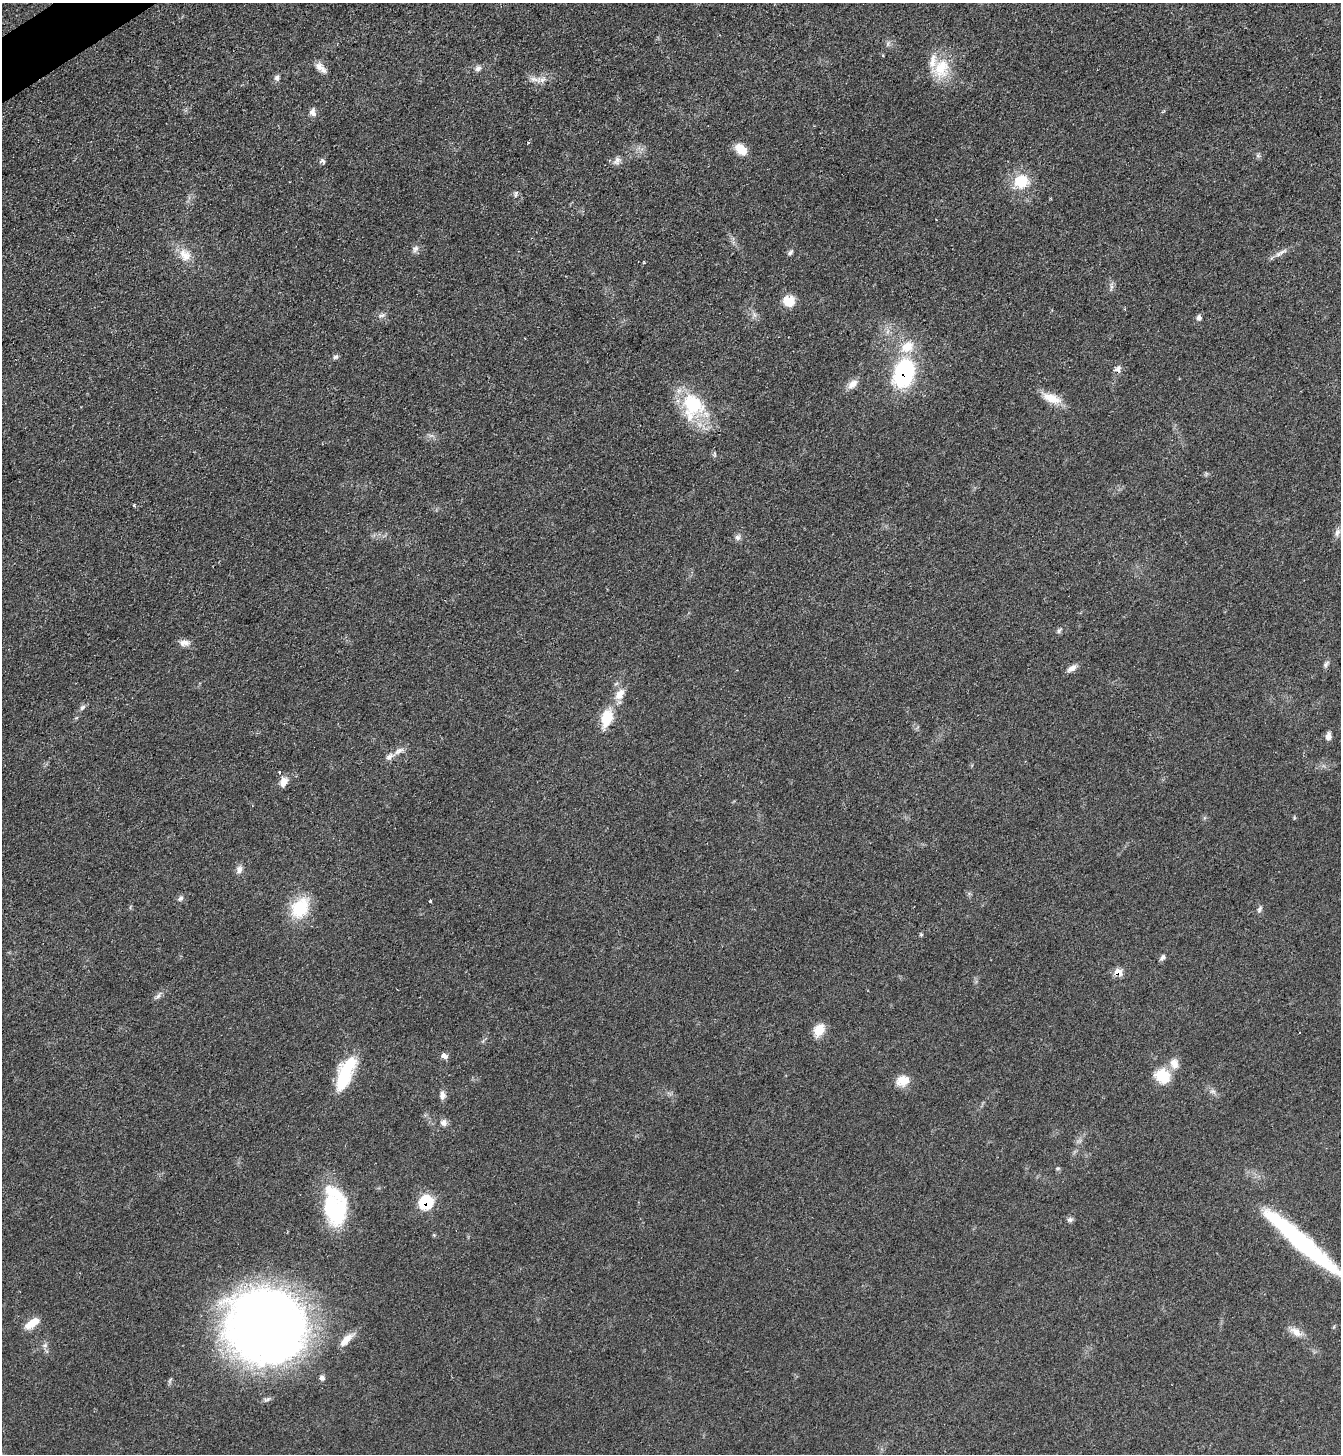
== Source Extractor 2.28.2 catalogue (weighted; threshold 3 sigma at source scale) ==
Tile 11 of 4 x 4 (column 3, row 3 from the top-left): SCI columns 2832-4170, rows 1453-2904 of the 5801 x 5809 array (HDU 1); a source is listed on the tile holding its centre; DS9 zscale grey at full resolution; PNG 1343 x 1456 px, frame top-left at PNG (2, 3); no overlay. Shown black and unused: <1% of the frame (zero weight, under 2 of 3 exposures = <1% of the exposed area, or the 3 px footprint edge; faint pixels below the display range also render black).
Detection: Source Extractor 2.28.2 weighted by HDU 2 'WHT'; one run over the whole footprint, this tile lists its part. Background 0.0505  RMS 0.0069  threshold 0.0312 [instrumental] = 3 sigma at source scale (4.5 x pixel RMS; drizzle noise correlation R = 1.50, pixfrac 1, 0.05/0.05 arcsec/px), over >= 5 px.
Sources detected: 80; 1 inside a brighter object's white glare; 1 cosmic-ray / hot-pixel residue — not listed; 7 inside a brighter listed object's ellipse — not listed separately; the other 71 listed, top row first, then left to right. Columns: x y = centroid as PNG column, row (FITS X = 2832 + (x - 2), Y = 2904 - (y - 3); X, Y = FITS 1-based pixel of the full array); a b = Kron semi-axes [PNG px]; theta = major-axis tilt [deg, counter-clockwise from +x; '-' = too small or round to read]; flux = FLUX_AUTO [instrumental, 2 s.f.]
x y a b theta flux
319 67 15 10 -36 5.2
478 68 9 6 26 2.5
941 69 28 22 59 23
277 78 9 7 82 2.3
535 79 20 6 -10 5.2
313 112 10 7 -74 3.6
528 143 3 3 - 0.59
741 149 15 10 -41 10
1258 155 6 6 - 1.5
322 161 8 6 -39 1.9
617 161 12 8 63 3.4
1021 181 18 16 14 20
516 194 10 4 85 1.4
415 249 12 6 66 2.7
790 252 10 5 46 1.7
1281 253 23 5 30 4.2
185 255 19 14 -54 11
1111 287 9 4 85 1.7
789 301 13 11 -10 11
382 315 10 5 11 2.1
1199 317 7 6 - 2.2
336 357 8 5 33 1.6
1118 369 9 9 - 3.2
904 373 30 21 74 73
853 384 14 9 41 5.9
1052 398 26 11 -23 11
692 404 30 25 -51 43
134 505 3 3 - 1.1
1337 532 12 7 72 3.1
737 537 8 8 - 2.4
1059 630 9 5 53 1.5
184 643 13 8 -3 4.4
1326 664 10 6 51 2
1072 668 13 7 36 4
620 694 17 11 56 8.5
82 707 10 6 44 2
607 718 21 13 74 19
1328 736 9 7 82 3.5
398 751 14 7 36 4
279 772 3 3 - 1.5
283 782 11 7 60 6.4
1294 818 6 3 73 0.75
239 870 11 7 74 3.6
180 898 9 6 44 2
430 901 3 2 - 1.7
300 908 30 21 56 26
1260 909 10 5 59 1.8
921 934 6 4 -19 0.8
1163 957 9 6 33 2
1118 972 9 6 -26 8.4
158 996 12 4 49 2.2
819 1030 14 10 63 11
444 1056 8 6 -31 3.6
1174 1063 16 11 -75 6.7
345 1073 36 18 57 31
1162 1076 18 16 -35 18
903 1081 15 12 15 10
1213 1091 9 5 5 2.1
442 1095 11 7 90 3.5
444 1123 9 9 - 3.2
1058 1168 6 4 1 0.96
426 1202 9 9 - 42
335 1209 36 27 -73 59
1070 1220 8 6 -11 1.9
434 1235 4 4 - 0.82
1302 1242 97 14 -41 120
32 1323 17 8 35 10
266 1326 76 69 -36 580
1296 1332 19 10 -35 6.6
346 1340 21 8 44 8.4
45 1345 6 6 - 1.8
Overlapping masked pixels (flux is a lower limit): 4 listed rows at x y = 1118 369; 904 373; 1118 972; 426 1202
Isophote crosses this tile's border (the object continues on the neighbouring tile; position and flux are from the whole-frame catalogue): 1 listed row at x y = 1302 1242